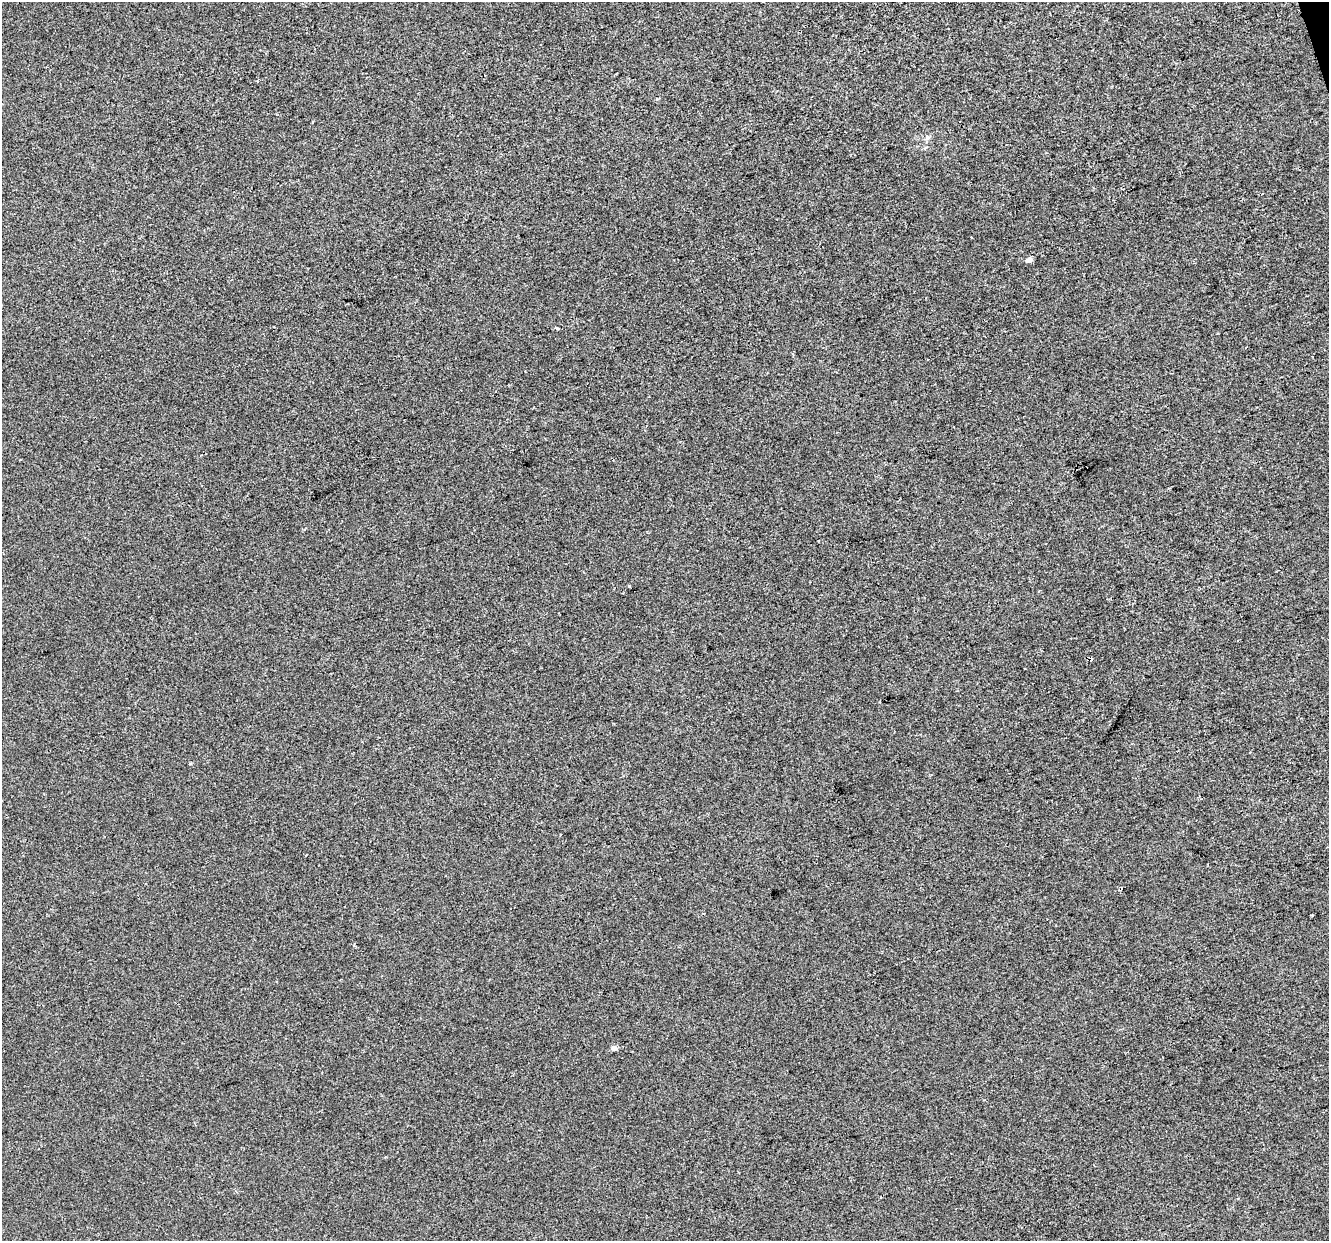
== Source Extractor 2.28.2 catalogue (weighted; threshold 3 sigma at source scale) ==
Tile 10 of 4 x 4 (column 2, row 3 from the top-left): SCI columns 1328-2654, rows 1349-2587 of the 5308 x 5123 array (HDU 1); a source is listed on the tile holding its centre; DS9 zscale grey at full resolution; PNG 1331 x 1243 px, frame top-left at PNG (2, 2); no overlay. Shown black and unused: <1% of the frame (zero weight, under 2 of 3 exposures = <1% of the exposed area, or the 3 px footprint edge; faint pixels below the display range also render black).
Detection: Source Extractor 2.28.2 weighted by HDU 2 'WHT'; one run over the whole footprint, this tile lists its part. Background -8.58e-04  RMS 0.0056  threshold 0.0252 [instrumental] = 3 sigma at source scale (4.5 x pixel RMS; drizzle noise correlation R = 1.50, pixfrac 1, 0.0396/0.0396 arcsec/px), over >= 5 px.
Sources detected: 8; all 8 listed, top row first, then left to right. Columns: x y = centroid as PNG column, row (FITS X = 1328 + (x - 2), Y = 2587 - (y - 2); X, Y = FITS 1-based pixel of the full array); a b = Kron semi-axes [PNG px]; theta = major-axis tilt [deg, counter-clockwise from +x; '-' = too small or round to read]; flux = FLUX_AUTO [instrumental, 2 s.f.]
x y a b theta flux
312 122 3 2 - 0.52
927 138 6 5 - 1.2
971 238 3 3 - 1
1029 260 5 4 - 3
557 328 4 3 - 0.97
629 585 4 2 - 0.57
1090 659 4 3 - 7.1
614 1048 5 5 - 2.5
Overlapping masked pixels (flux is a lower limit): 1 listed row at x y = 1090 659